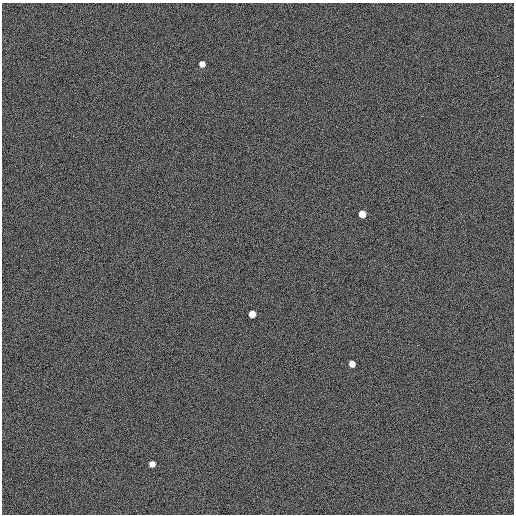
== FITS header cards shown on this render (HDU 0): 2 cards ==
NAXIS1  =                  512 /
NAXIS2  =                  512 /

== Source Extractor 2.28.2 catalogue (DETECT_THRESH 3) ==
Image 512 x 512 px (HDU 0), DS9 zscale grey, 1 PNG px = 1 image px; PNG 516 x 516 px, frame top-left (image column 1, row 512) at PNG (2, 3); no overlay
Background 500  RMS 50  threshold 151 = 3 sigma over >= 5 px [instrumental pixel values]
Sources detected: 5; all 5 listed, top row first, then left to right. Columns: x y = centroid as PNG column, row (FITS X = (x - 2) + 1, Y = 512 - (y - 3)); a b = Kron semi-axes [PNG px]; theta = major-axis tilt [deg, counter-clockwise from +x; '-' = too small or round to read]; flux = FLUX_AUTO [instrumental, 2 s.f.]
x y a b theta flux
202 64 5 5 - 22000
362 214 5 5 - 55000
252 314 5 5 - 44000
352 364 5 5 - 30000
152 464 5 5 - 23000